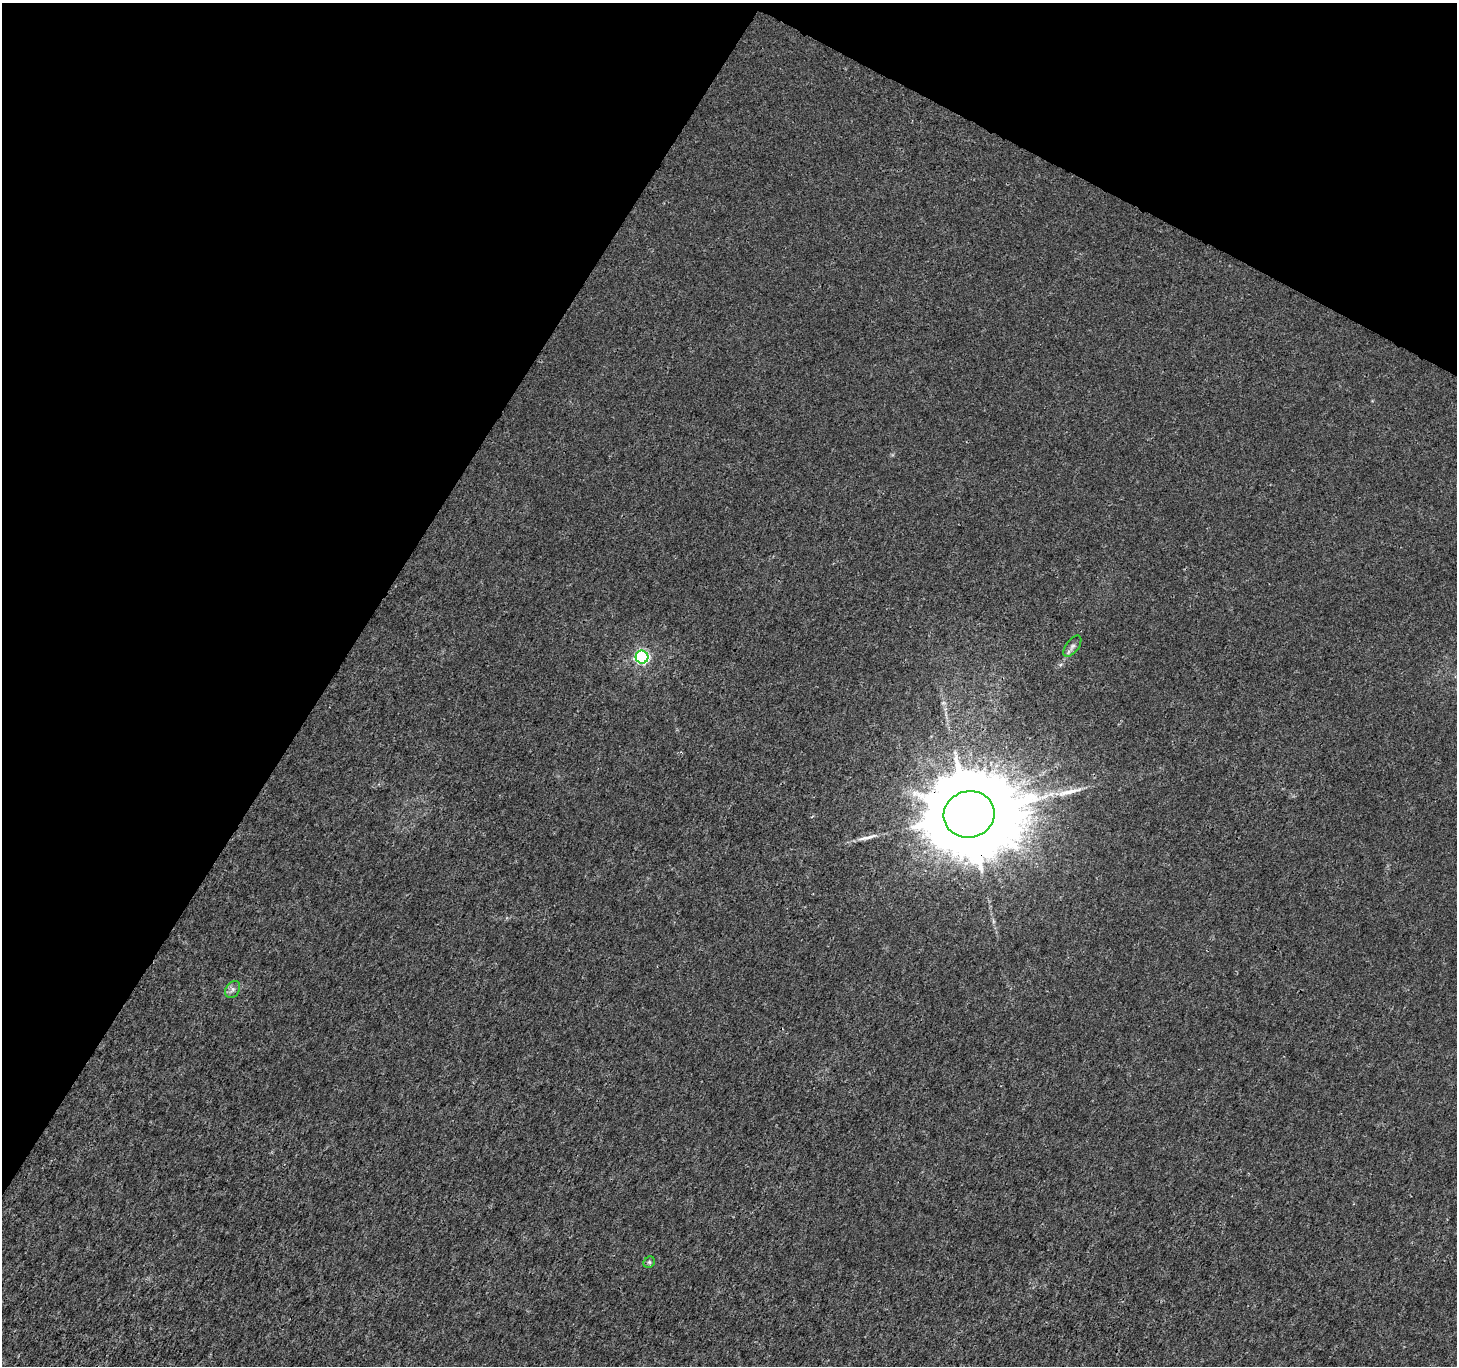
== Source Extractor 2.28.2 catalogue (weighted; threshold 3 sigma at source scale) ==
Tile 2 of 4 x 4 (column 2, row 1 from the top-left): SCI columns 1456-2910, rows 4288-5651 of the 5829 x 5912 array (HDU 1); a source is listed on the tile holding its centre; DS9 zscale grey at full resolution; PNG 1459 x 1368 px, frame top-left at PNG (2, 3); each listed source drawn as its Kron ellipse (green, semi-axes under 4 px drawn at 4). Shown black and unused: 30% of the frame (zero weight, under 3 of 4 exposures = <1% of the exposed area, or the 3 px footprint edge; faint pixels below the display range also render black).
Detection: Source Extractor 2.28.2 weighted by HDU 2 'WHT'; one run over the whole footprint, this tile lists its part. Background 0.00177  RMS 0.0021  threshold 0.00935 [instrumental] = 3 sigma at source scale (4.5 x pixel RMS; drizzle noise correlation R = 1.50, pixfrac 1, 0.0396/0.0396 arcsec/px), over >= 5 px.
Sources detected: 7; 2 long thin detections or spike segments (spike, bleed or trail) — neither listed nor drawn; the other 5 listed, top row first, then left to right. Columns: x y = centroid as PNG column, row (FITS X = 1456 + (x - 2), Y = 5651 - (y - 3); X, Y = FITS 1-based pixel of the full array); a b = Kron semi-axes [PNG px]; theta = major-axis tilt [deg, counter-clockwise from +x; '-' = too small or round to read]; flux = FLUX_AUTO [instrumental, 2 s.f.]
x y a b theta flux
1072 646 12 6 53 0.82
642 657 6 6 - 40
969 814 25 23 14 5300
233 989 9 6 56 0.77
649 1262 6 5 - 0.39
Overlapping masked pixels (flux is a lower limit): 1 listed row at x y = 969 814